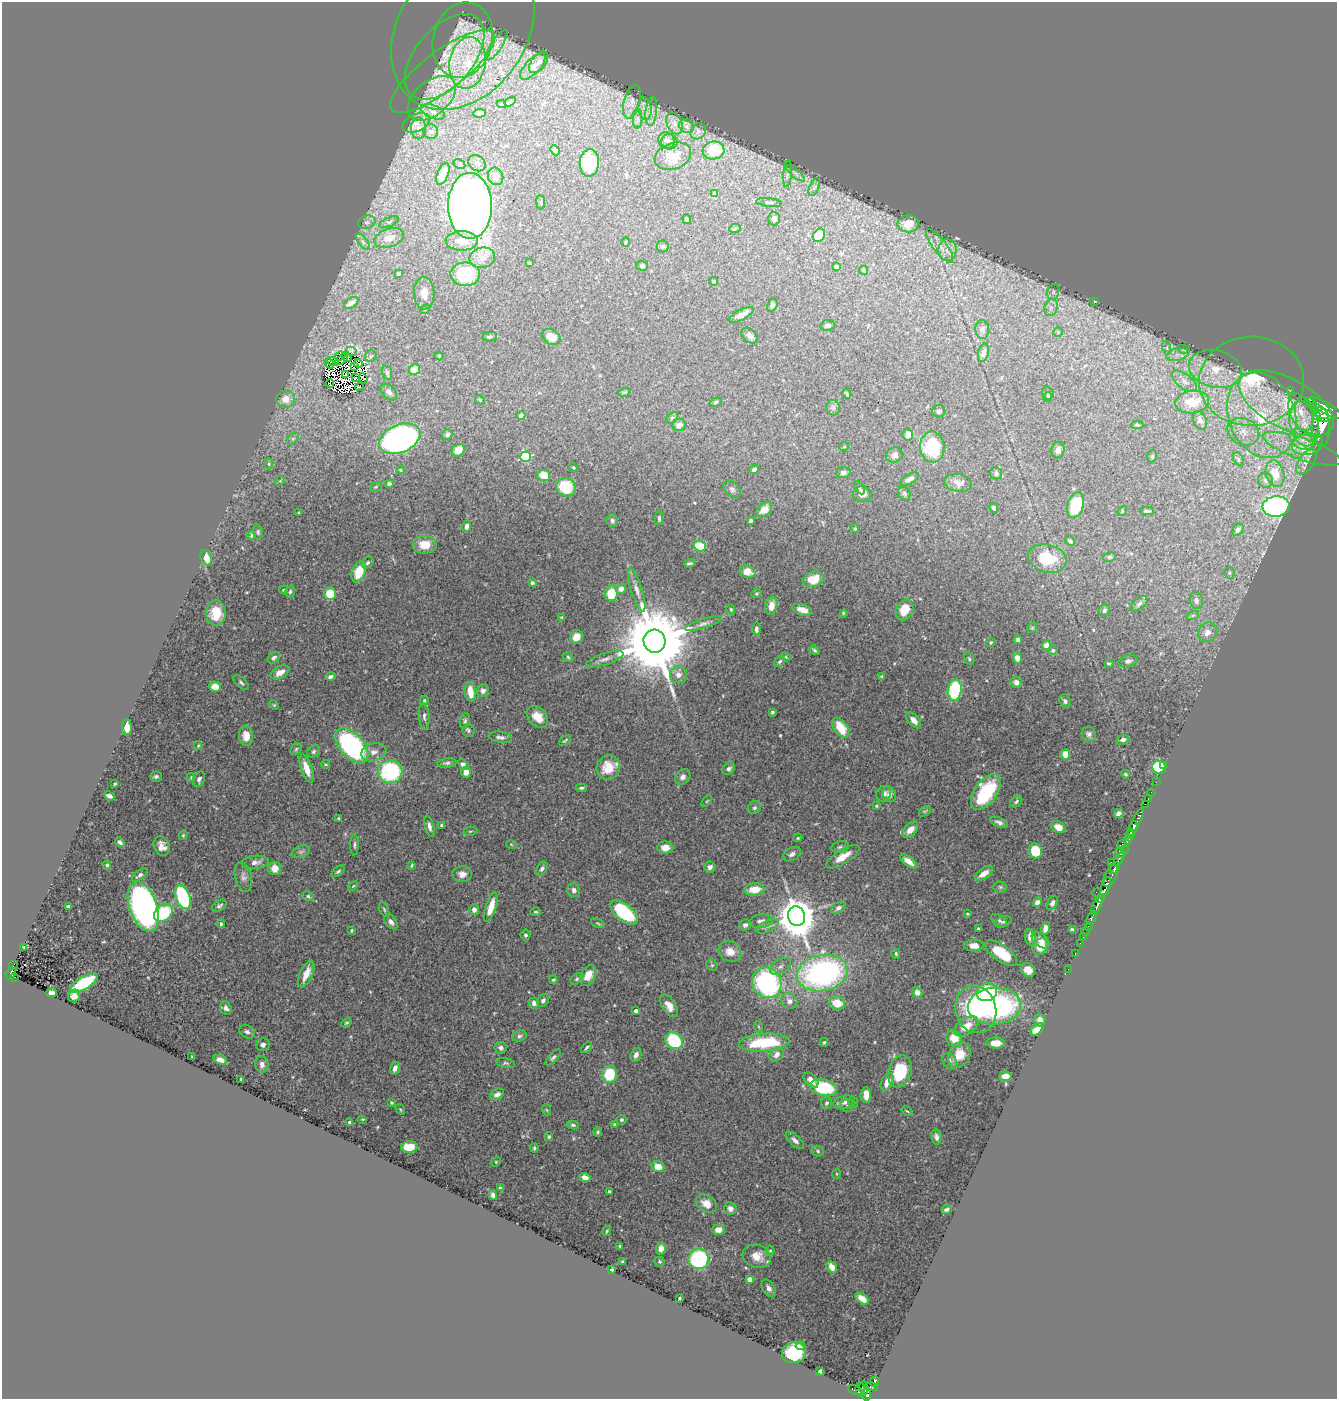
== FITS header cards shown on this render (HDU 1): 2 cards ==
NAXIS1  =                 1335
NAXIS2  =                 1397

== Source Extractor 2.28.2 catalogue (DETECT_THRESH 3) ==
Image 1335 x 1397 px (HDU 1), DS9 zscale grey, 1 PNG px = 1 image px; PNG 1339 x 1401 px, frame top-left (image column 1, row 1397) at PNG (2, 2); each listed source drawn as its Kron ellipse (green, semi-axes under 4 px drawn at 4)
Background 0.612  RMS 0.022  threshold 0.0652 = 3 sigma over >= 5 px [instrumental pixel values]
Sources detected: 537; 12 with non-positive FLUX_AUTO (blend fragments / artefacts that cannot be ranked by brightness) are neither listed nor drawn; of the other 525, the 500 brightest by FLUX_AUTO listed and drawn (25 fainter detections omitted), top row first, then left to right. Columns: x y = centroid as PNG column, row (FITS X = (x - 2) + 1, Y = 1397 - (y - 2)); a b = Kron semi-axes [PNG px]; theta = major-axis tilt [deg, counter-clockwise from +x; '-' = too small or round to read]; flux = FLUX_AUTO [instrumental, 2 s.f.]
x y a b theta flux
463 31 86 63 55 220
463 40 38 29 75 92
497 45 17 5 57 9.8
445 57 51 29 49 100
539 62 12 7 52 7.1
467 63 26 18 81 59
533 67 17 7 46 9
442 71 64 20 37 110
432 98 28 17 40 54
510 102 6 4 34 2.1
632 102 17 8 75 10
502 104 4 4 - 1.4
645 109 11 6 -81 8.9
651 111 14 5 85 8
433 112 12 6 -22 11
479 113 6 4 5 8.1
638 118 10 5 -90 5.4
416 123 14 8 24 11
674 124 11 7 -68 9.5
686 126 8 6 -38 5
418 128 11 7 -90 9.5
698 131 8 7 - 4.3
431 132 7 7 - 4.7
666 140 8 8 - 6.3
669 142 8 7 - 6.2
555 150 5 4 - 6.3
713 151 11 9 6 44
673 156 19 13 19 24
477 163 9 7 -38 6.2
589 163 14 9 85 93
459 164 6 4 -30 2.3
796 173 11 4 -40 4.4
443 174 11 5 67 13
787 174 13 3 85 4.3
496 176 9 7 -67 11
814 187 9 4 66 3.9
715 194 4 4 - 8.2
541 202 7 4 -83 2.4
769 202 13 4 -6 4.1
470 206 33 22 -90 1200
687 219 5 4 - 3
774 219 6 6 - 7.2
367 222 9 6 14 5.1
389 222 10 4 22 4.1
908 224 10 8 2 26
735 229 6 4 5 1.8
819 235 7 5 55 24
389 238 15 9 20 22
462 241 16 9 0 28
363 242 9 4 -54 5.2
626 242 5 3 - 1.6
663 246 6 6 - 3.3
940 246 20 6 -52 14
947 250 11 9 88 11
482 258 13 10 13 14
529 263 4 3 - 1.6
642 266 6 5 - 3
836 267 4 4 - 2.7
863 270 4 3 - 2.2
398 274 4 4 - 4.2
465 274 15 12 -2 99
714 281 4 4 - 2.3
1053 292 8 6 78 3.8
424 293 16 10 -87 19
1095 301 3 2 - 1.4
351 303 8 4 32 8.2
772 305 7 5 64 3.8
1051 308 9 6 69 6.3
425 309 5 4 - 1.7
741 315 14 5 28 12
828 325 7 5 6 3.9
982 329 9 6 -86 4.7
1058 332 5 5 - 1.8
750 336 9 6 -42 8.2
490 337 7 4 7 3.1
551 337 10 7 -33 16
1167 348 7 4 -72 3.1
1184 350 6 4 -18 2
351 351 5 2 - 1.9
983 353 9 5 76 6.3
1177 355 11 6 13 9.7
340 356 5 2 - 1.4
371 356 6 5 - 2.7
439 356 4 4 - 1.4
347 357 5 2 - 3.8
341 360 7 3 33 1.6
333 361 6 2 -19 1.4
329 363 5 2 - 2.1
358 364 4 2 - 2.8
354 366 3 2 - 1.3
1215 369 27 18 -13 53
415 370 6 5 - 23
387 372 7 5 -70 3.8
345 375 4 2 - 3.3
355 378 3 2 - 1.5
363 379 5 3 - 4.4
1184 381 14 7 -36 11
1252 381 52 44 2 200
330 384 4 2 - 1.4
359 387 4 2 - 3.2
1291 390 3 2 - 8.1
389 392 10 6 -46 7.3
624 392 6 4 18 1.6
1048 393 6 5 - 3.4
847 394 5 3 - 2.3
1047 397 5 3 - 1.6
286 399 9 9 - 16
480 400 4 4 - 1.9
716 402 6 4 19 2.6
1192 402 17 11 7 39
1286 403 52 25 -28 130
1311 404 7 3 -41 570
833 408 8 6 -79 4.3
1325 408 19 5 -30 3400
939 411 6 6 - 3.4
1320 411 10 5 -37 1900
1301 412 19 11 -69 26
521 415 4 4 - 4.6
1262 415 44 33 -69 210
1316 415 4 4 - 430
1324 415 8 6 -11 1900
672 418 7 4 45 2.6
1200 420 9 6 -66 7
1304 423 23 14 -78 43
679 425 6 6 - 8.3
1137 425 6 4 1 2.3
1321 427 20 9 -88 3600
1243 432 16 13 -25 23
447 434 5 5 - 3
908 435 6 5 - 11
293 439 7 4 45 3.1
400 439 22 14 23 630
1302 439 13 9 -36 16
1307 444 16 10 13 20
844 447 5 3 - 1.4
932 447 15 12 -86 100
1302 449 41 11 -19 46
458 450 7 6 - 17
1058 450 8 6 77 6.9
894 455 9 7 28 6.9
1152 456 6 5 - 2.3
525 457 5 5 - 100
1238 459 7 5 -61 2.8
1306 462 14 7 56 11
269 464 5 3 - 1.7
573 468 4 3 - 1.6
754 469 5 3 - 3.2
400 470 4 3 - 1.7
843 473 7 5 4 5.9
996 473 6 6 - 3.8
1275 474 14 9 -74 28
544 475 6 5 - 29
909 479 10 4 30 8.2
1266 480 8 7 - 5.8
280 481 5 4 - 1.5
958 483 14 9 -11 10
389 484 4 4 - 5.4
376 487 6 4 22 1.9
566 487 10 9 - 61
859 488 7 3 -57 1.9
732 489 10 6 -44 4.4
904 493 7 5 -59 3
862 494 9 8 - 8.3
1075 505 13 8 74 64
1276 506 13 10 4 320
994 508 5 4 - 2.2
764 510 9 6 39 15
1122 511 5 4 - 1.8
1147 511 7 3 -1 2.9
299 513 3 3 - 2.1
659 518 7 3 -89 2.8
612 521 6 5 - 4
750 521 4 3 - 3.1
466 526 6 4 67 6.1
855 529 4 3 - 1.9
1238 530 7 5 49 4.5
258 532 8 4 -76 2.7
251 535 4 4 - 2.1
1070 541 5 4 - 3.4
425 545 12 9 -2 24
700 546 6 5 - 51
1109 557 6 5 - 2.4
206 558 8 5 -69 18
1047 558 20 14 -16 49
367 563 6 5 - 3.7
689 563 5 3 - 2.6
359 572 11 6 69 33
747 572 8 6 -18 22
1229 573 5 5 - 2.3
813 579 11 7 21 28
532 583 4 3 - 2.7
621 589 5 5 - 9.1
284 590 4 3 - 1.4
637 590 22 5 -72 11
290 592 6 4 73 2.6
611 593 8 6 84 38
330 594 6 6 - 38
756 594 5 4 - 1.9
1196 600 9 6 -75 5.6
1139 604 10 5 41 4.4
771 606 9 6 77 15
731 609 5 4 - 1.8
802 610 10 5 -17 15
905 610 11 8 63 23
1104 610 6 5 - 2.8
216 613 12 10 89 34
843 613 3 3 - 1.7
1193 615 6 4 19 1.6
562 617 4 3 - 1.7
703 624 19 5 17 6.8
1032 628 5 4 - 1.8
756 629 7 4 -90 3.6
1207 632 10 9 - 13
576 637 7 6 - 17
1018 640 4 4 - 4.1
654 641 11 11 - 22000
991 642 5 4 - 2.4
1047 646 4 4 - 15
814 650 5 3 - 2.6
1053 650 4 4 - 3
568 657 5 5 - 2.4
786 657 4 3 - 1.4
274 658 7 5 40 4.7
1017 658 6 5 - 9.8
605 659 19 6 18 9.6
969 659 6 5 - 2.4
780 661 6 4 44 3.3
1128 661 9 5 16 4.5
1109 663 4 3 - 2.1
280 672 10 5 28 13
678 675 8 8 - 9.9
882 676 4 3 - 1.8
330 677 5 3 - 4.1
241 682 9 5 -43 3.3
1016 682 6 5 - 6.8
215 687 6 5 - 16
955 690 11 7 80 130
483 691 6 6 - 7
470 692 10 5 -81 24
424 700 5 4 - 1.9
1065 701 7 5 -72 3.4
274 705 5 4 - 1.6
772 712 4 3 - 2.8
424 716 13 5 -86 5.7
537 717 12 9 -45 22
914 720 9 5 -48 10
465 721 7 5 79 3.3
127 727 8 5 -90 14
841 728 11 6 -54 45
469 731 6 6 - 3.1
1089 734 7 7 - 4.6
246 736 10 7 -87 15
500 737 12 5 -9 5.3
565 740 7 3 36 1.9
1123 740 6 4 18 3.8
198 746 4 4 - 1.5
352 746 21 12 -48 300
296 749 6 5 - 2.4
313 752 7 5 48 3.5
374 752 13 8 15 9
1065 754 5 5 - 18
447 763 9 4 7 3.9
325 764 4 3 - 1.7
463 765 6 4 -51 5.5
1164 765 3 2 - 12
1159 767 7 6 - 110
306 768 15 5 -70 21
608 768 12 11 - 31
729 769 7 5 47 4.8
390 772 12 11 - 150
466 772 5 5 - 10
1125 774 4 3 - 2.3
156 777 6 5 - 3.3
191 777 4 4 - 1.4
683 777 8 7 - 6.3
199 779 8 6 68 5.3
1156 782 2 2 - 8.4
115 784 3 2 - 1.8
581 788 5 3 - 2.6
986 792 20 11 54 110
1151 792 2 2 - 10
884 794 8 7 - 6.1
889 794 8 6 -64 5.7
109 796 5 3 - 5.5
1148 798 3 2 - 22
707 801 6 3 53 1.6
1016 802 7 5 42 3.3
1145 804 2 2 - 9.4
876 806 3 3 - 1.4
754 808 7 6 - 3.4
925 811 7 4 36 2
1119 813 5 4 - 7.8
339 819 4 3 - 2.8
999 822 9 4 -22 5.3
1136 822 15 3 65 410
441 825 4 4 - 2.3
429 826 11 4 -76 6.3
1134 826 5 4 - 500
1058 827 8 5 -27 13
910 830 9 6 46 14
470 831 7 3 9 1.8
183 835 5 4 - 1.6
1130 835 6 3 73 520
798 838 4 3 - 1.6
1128 840 4 3 - 200
120 842 5 3 - 4.5
511 844 5 3 - 1.4
354 845 10 3 89 3
1122 845 4 3 - 130
162 846 10 7 -68 11
840 847 9 5 10 3.8
665 848 8 6 1 13
1124 849 2 2 - 27
1035 851 7 6 - 50
301 852 9 5 20 4.3
1120 853 5 3 - 270
792 854 9 6 32 5.1
843 857 19 7 32 20
1119 859 7 3 62 270
909 861 10 4 -38 12
255 862 14 6 7 7.5
1111 862 2 2 - 26
107 865 4 4 - 2.7
412 865 4 2 - 1.7
710 867 6 5 - 5.2
275 868 7 6 - 16
1115 868 6 3 60 370
542 869 7 5 59 4.6
338 871 7 4 37 2.8
984 873 10 5 33 15
462 874 10 8 1 9.5
140 875 9 4 39 4.5
1111 876 12 6 66 280
243 877 15 8 -77 8.2
353 886 6 3 44 1.5
1000 887 7 5 -2 2.9
1105 887 10 4 72 1400
754 889 10 6 7 27
574 890 7 6 - 4.8
1096 892 2 2 - 18
308 896 6 4 -30 2.3
183 897 12 7 -71 140
1100 898 5 3 - 290
1037 902 5 4 - 5.6
1052 903 7 4 61 4.2
69 906 4 3 - 3.4
143 906 26 14 -70 700
219 906 8 5 33 3.9
1097 906 9 3 64 580
491 907 15 5 72 27
838 908 8 5 30 4.9
384 909 8 4 -64 2.6
474 910 5 4 - 7.5
536 912 5 3 - 1.8
624 912 16 8 -39 130
163 913 10 8 43 76
967 914 3 2 - 1.4
797 916 10 8 -72 4300
1091 918 7 3 66 91
999 920 9 5 -35 3.4
761 921 12 7 7 7.5
391 922 8 5 -53 6.4
1003 922 9 5 18 3
598 923 7 3 -24 1.7
221 924 4 3 - 2.4
745 925 6 5 - 5
767 926 12 5 24 6
1088 926 2 2 - 5.2
978 928 3 2 - 1.3
1045 928 6 4 75 9.7
352 930 3 3 - 2.4
1072 930 4 4 - 4.3
1085 931 4 2 - 11
525 935 5 5 - 3.3
1030 937 8 5 -83 10
1083 937 2 2 - 8.3
1041 940 10 6 -40 11
1080 943 2 2 - 6.3
974 945 9 6 0 17
24 947 3 2 - 1.5
1040 947 9 7 52 17
730 952 12 10 -27 16
1001 953 18 8 -36 49
896 954 5 3 - 2.2
1075 954 3 2 - 3.5
13 965 5 2 - 12
712 965 6 5 - 2.3
780 966 11 7 31 6.7
1068 969 2 2 - 6
1028 970 7 6 - 12
822 973 25 18 11 400
11 974 6 4 60 95
306 974 14 6 66 20
588 975 11 7 63 19
15 977 3 3 - 7.4
577 979 7 5 42 2.5
553 980 4 3 - 1.8
84 983 16 6 31 74
767 983 16 14 -58 240
917 992 5 5 - 11
987 992 10 8 20 80
52 993 5 4 - 6.1
74 996 6 5 - 6.4
543 1001 7 5 59 3.9
789 1001 8 7 - 9.4
534 1003 5 5 - 6.8
837 1003 8 7 - 26
669 1006 12 6 -58 12
994 1006 26 18 3 310
226 1008 7 5 -59 6.2
976 1009 24 20 -73 130
636 1011 4 4 - 6.7
1040 1020 6 6 - 9
346 1023 5 4 - 2.1
966 1026 13 8 33 19
759 1027 6 4 -70 1.7
1037 1029 8 5 37 22
247 1032 8 6 -27 5.7
519 1036 7 5 18 3.4
954 1039 9 7 -59 24
674 1041 9 7 -45 110
824 1042 4 3 - 1.9
764 1043 25 9 4 92
996 1043 9 5 -2 12
263 1045 7 6 - 5.1
586 1047 6 3 46 2.4
500 1048 6 6 - 5
636 1055 7 5 69 6.2
776 1055 8 6 46 9
959 1055 13 10 61 25
192 1057 3 3 - 1.6
553 1057 10 4 46 3.5
220 1060 7 4 -19 7.3
950 1061 8 6 -62 4.3
506 1063 9 5 -11 3.1
262 1064 8 6 -81 7
395 1068 6 4 74 8.5
900 1071 16 11 74 67
609 1074 8 7 - 57
1005 1076 6 5 - 10
241 1079 3 2 - 1.4
811 1080 9 6 -46 10
887 1082 9 5 66 14
824 1088 14 8 -13 100
497 1094 7 5 27 6
866 1095 8 5 90 17
844 1102 11 6 13 6.9
853 1102 6 5 - 2.8
391 1103 3 3 - 2.2
827 1103 6 5 - 3.2
848 1105 7 6 - 3.5
400 1109 6 3 -59 1.6
547 1110 5 3 - 1.4
907 1111 6 3 -35 1.4
363 1119 5 4 - 1.5
621 1120 5 5 - 2.6
349 1122 4 3 - 2.7
614 1124 4 3 - 1.4
573 1125 6 4 -8 2.8
598 1132 4 4 - 2.2
549 1137 4 4 - 2.6
936 1137 8 5 -82 5
795 1140 11 5 -43 6.4
409 1147 8 5 3 33
534 1148 4 3 - 2.4
818 1151 6 5 - 2.5
496 1162 5 4 - 1.8
658 1167 6 5 - 19
836 1174 5 3 - 1.5
585 1178 5 4 - 9.8
500 1188 4 3 - 3.6
609 1192 3 3 - 2.5
493 1195 5 4 - 6.1
706 1204 11 8 -35 16
730 1209 6 6 - 7.6
946 1209 5 3 - 3.4
718 1230 6 5 - 15
607 1231 5 3 - 1.7
620 1246 3 2 - 1.4
661 1248 6 5 - 10
770 1251 5 4 - 2.1
757 1256 14 11 -18 19
699 1259 10 10 - 180
660 1261 5 5 - 2.1
623 1262 3 3 - 2.4
832 1267 6 4 -62 14
612 1270 3 3 - 2.2
750 1279 4 4 - 17
769 1288 9 6 -58 6.2
680 1298 3 2 - 1.4
862 1299 7 4 -38 13
800 1346 5 4 - 6.7
794 1353 12 10 14 91
820 1371 4 3 - 4.2
874 1382 6 3 66 140
871 1387 6 3 -17 70
860 1389 6 4 -87 260
864 1389 7 3 -82 210
855 1390 8 3 -24 44
867 1395 6 4 81 340
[25 fainter detections neither listed nor drawn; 12 non-positive-flux detections neither listed nor drawn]